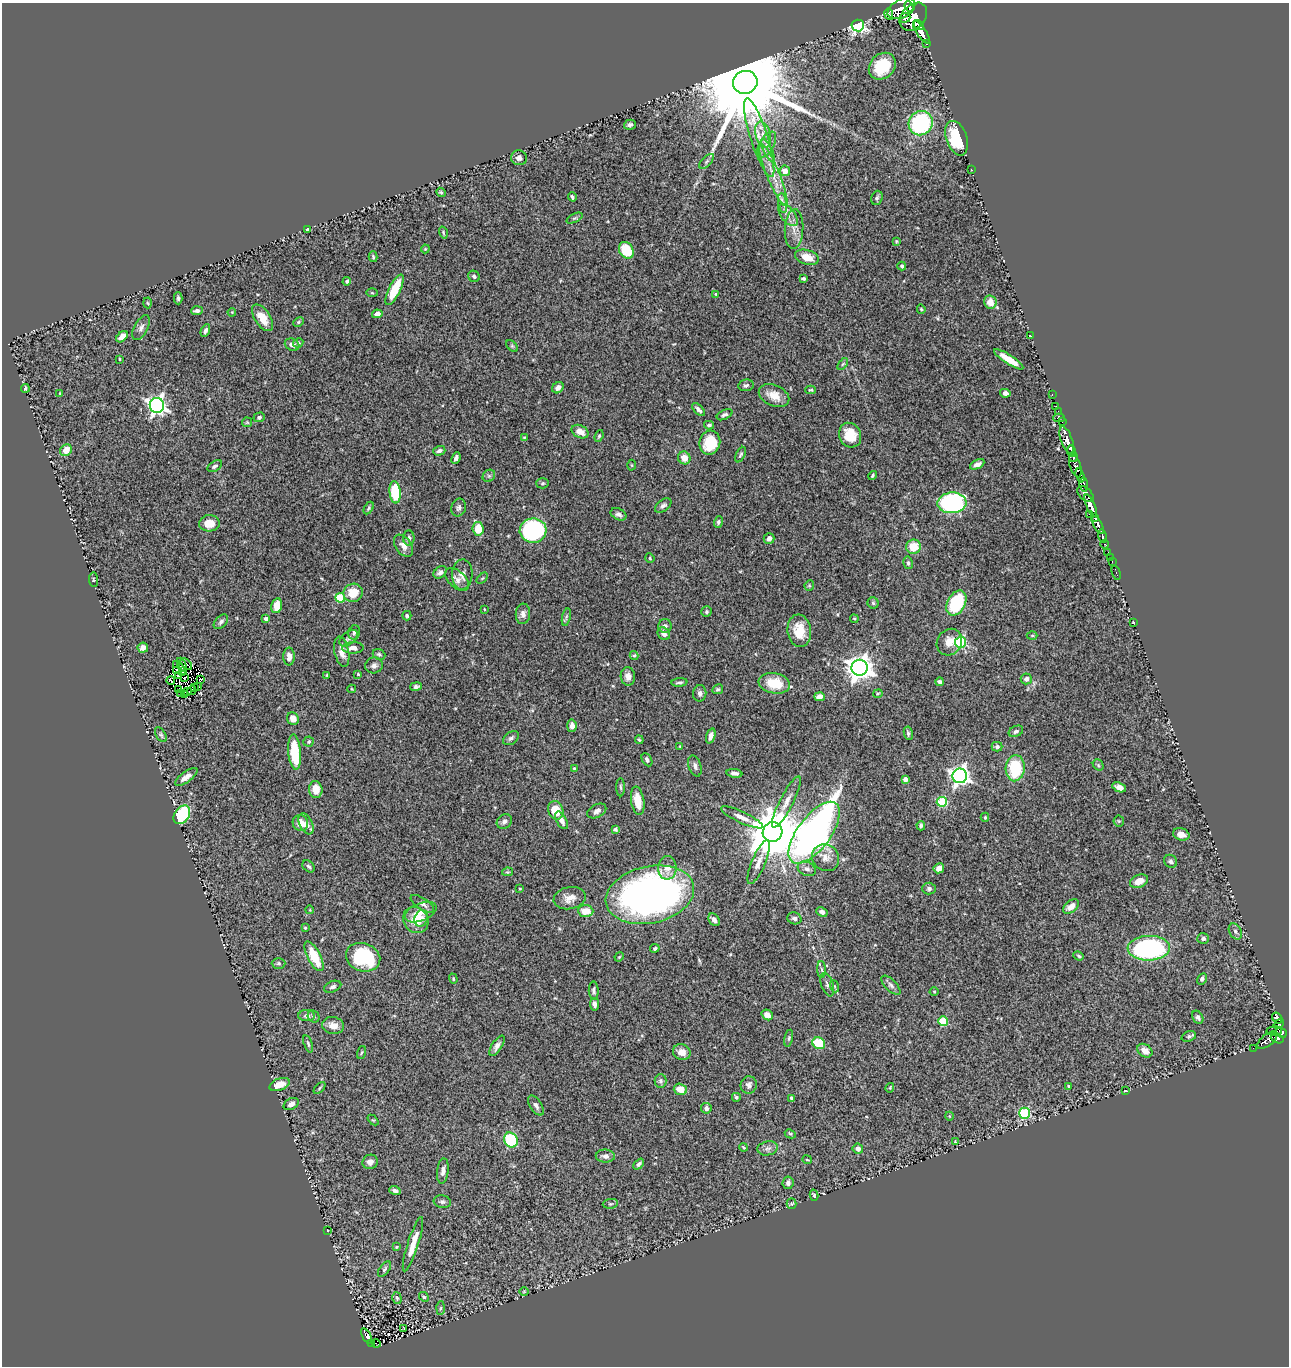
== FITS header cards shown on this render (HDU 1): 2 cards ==
NAXIS1  =                 1287
NAXIS2  =                 1364

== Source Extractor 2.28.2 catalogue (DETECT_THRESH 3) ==
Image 1287 x 1364 px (HDU 1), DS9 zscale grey, 1 PNG px = 1 image px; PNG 1291 x 1368 px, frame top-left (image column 1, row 1364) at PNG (2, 3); each listed source drawn as its Kron ellipse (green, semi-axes under 4 px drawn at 4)
Background 0.716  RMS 0.039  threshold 0.116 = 3 sigma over >= 5 px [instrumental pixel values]
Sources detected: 351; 5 with non-positive FLUX_AUTO (blend fragments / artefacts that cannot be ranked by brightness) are neither listed nor drawn; the other 346 listed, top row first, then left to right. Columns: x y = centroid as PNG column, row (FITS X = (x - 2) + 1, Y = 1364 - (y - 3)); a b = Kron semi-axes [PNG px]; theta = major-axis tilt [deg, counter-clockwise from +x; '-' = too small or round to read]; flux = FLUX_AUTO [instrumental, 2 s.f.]
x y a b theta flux
909 6 5 3 - 420
901 9 15 9 28 1500
889 14 5 3 - 310
913 17 16 11 46 1100
905 18 5 4 - 370
858 25 6 6 - 620
919 25 5 4 - 780
921 32 13 4 -56 1600
926 44 3 2 - 25
882 66 15 12 45 100
745 82 12 11 - 81000
921 123 12 12 - 270
630 125 6 5 - 6.4
763 135 13 7 -74 25
759 138 41 8 -72 75
957 138 18 10 -71 100
767 144 14 7 61 20
768 151 12 4 -64 14
519 158 8 7 - 11
707 161 9 4 46 5.6
971 169 3 2 - 35
785 171 5 5 - 25
773 175 34 6 -68 49
441 192 5 4 - 3.2
572 197 4 3 - 4.7
877 198 7 5 72 5.6
783 203 10 4 -80 9.8
788 215 13 7 -52 16
574 218 9 4 26 4
308 229 4 3 - 4.4
794 229 20 9 87 25
443 233 6 3 -72 3.1
896 241 4 3 - 2.6
425 249 4 4 - 2.7
626 250 9 6 -60 85
373 257 5 4 - 3.3
807 257 12 7 -15 35
902 266 4 4 - 4.1
474 276 6 5 - 7.8
803 279 4 3 - 4.6
347 281 4 3 - 4.1
395 290 17 5 64 90
372 293 6 4 -2 3.1
716 294 4 4 - 2.2
178 298 6 4 -90 4.7
990 302 7 6 - 27
148 303 5 3 - 2.8
921 309 5 4 - 3.3
197 311 6 4 5 6.7
232 312 4 3 - 2.4
377 314 5 4 - 11
262 318 15 7 -57 38
298 322 6 4 28 3.6
141 328 13 7 62 11
205 331 7 4 65 7.1
1030 335 2 2 - 34
122 337 7 4 43 20
298 343 5 4 - 4.5
292 345 7 6 - 11
512 346 7 4 -45 3.6
120 359 3 2 - 2
1009 359 17 4 -32 39
843 364 7 3 53 3.3
746 385 8 6 10 6.2
25 388 4 3 - 4
558 388 6 5 - 13
810 390 5 4 - 3.2
60 393 3 3 - 2.4
1005 393 5 4 - 9.7
1052 395 3 2 - 16
774 396 16 10 -24 34
157 405 7 7 - 1100
1056 406 2 2 - 8.1
698 410 8 4 -44 8.8
1058 412 3 2 - 18
725 415 8 4 27 6.2
259 417 6 5 - 5.5
1059 418 6 3 -1 21
247 422 5 5 - 2.8
1062 422 3 2 - 11
709 425 5 4 - 5.8
580 432 9 6 -27 22
850 435 13 11 -64 56
599 436 6 4 70 3.9
524 437 3 3 - 2
1067 440 14 5 -71 1200
710 443 12 10 74 74
66 450 6 5 - 31
439 451 6 4 15 9
1071 451 6 3 -82 960
741 455 8 4 63 4.9
1073 457 5 3 - 430
456 458 6 3 65 7.3
684 458 6 6 - 26
977 464 8 4 26 12
632 465 5 3 - 2.5
215 466 8 5 34 6.4
1075 466 12 5 -71 390
489 476 7 5 44 4.3
873 476 5 3 - 4.3
1080 476 7 4 -70 390
543 483 6 5 - 4.4
1084 485 7 4 -82 330
395 492 11 5 -85 120
1085 494 10 6 -42 900
952 503 14 10 3 530
663 506 9 5 38 8.1
1091 506 12 4 -66 1700
459 507 9 7 69 8.3
369 508 7 4 60 4.3
619 514 8 5 -25 8.2
1090 515 3 3 - 110
1095 518 4 3 - 370
718 522 6 4 72 4.8
209 523 10 8 2 34
1098 525 10 4 -63 890
478 529 7 5 -84 54
533 531 13 12 - 370
1102 536 7 3 -76 160
409 538 7 5 87 7.4
769 538 5 5 - 12
1105 544 4 3 - 200
403 546 12 8 -54 18
913 547 7 7 - 48
1108 553 3 3 - 45
1110 557 3 2 - 8.3
650 558 5 4 - 2.7
1112 562 4 2 - 17
908 563 6 4 -79 5.3
440 572 7 5 39 8.8
1116 573 7 3 -72 19
462 574 15 10 88 21
482 578 7 2 45 2.4
457 579 14 8 -42 16
94 580 7 4 -85 3.7
809 585 5 4 - 2.7
353 593 10 9 - 49
340 598 5 4 - 130
873 603 5 5 - 4
956 603 13 9 62 180
277 606 7 5 78 30
484 609 3 3 - 1.9
706 612 5 5 - 5.3
523 614 10 7 84 12
407 616 5 4 - 4.6
566 617 9 3 78 5
266 619 3 3 - 8.8
854 619 4 3 - 2.4
221 622 8 5 45 6.6
1133 622 3 2 - 1.9
665 626 7 6 - 9.4
799 631 16 11 -83 58
354 632 7 5 74 7.1
664 634 7 5 -45 12
1032 636 5 3 - 2.4
349 638 10 6 39 8.7
949 642 14 12 56 27
960 642 5 5 - 260
143 648 5 5 - 12
353 648 10 5 2 17
342 652 15 7 -78 23
379 654 6 5 - 4.3
634 656 4 4 - 3.1
289 657 9 5 -89 14
186 664 7 2 -46 4.8
177 665 2 2 - 2.9
182 665 7 3 -68 3
374 665 9 8 - 10
859 668 8 8 - 2600
177 670 3 2 - 1.4
183 672 4 4 - 6.4
358 674 4 3 - 2.6
178 675 3 2 - 2.5
327 675 3 2 - 2.5
628 676 9 7 -86 16
184 677 2 2 - 2.4
1026 679 5 5 - 12
171 680 4 2 - 2.9
201 680 4 3 - 0.9
679 682 8 4 5 5
939 682 4 3 - 4.9
774 683 16 10 -10 73
198 686 2 2 - 6.1
416 686 6 4 12 6
195 687 4 2 - 1.7
178 689 3 2 - 3.2
352 689 4 4 - 2.3
718 689 5 4 - 4.4
192 690 5 2 - 1.9
188 691 4 2 - 0.89
181 693 3 2 - 4.1
700 693 8 6 81 9.2
185 694 4 2 - 2
878 694 5 3 - 2.8
819 697 5 4 - 14
293 719 6 5 - 23
572 726 6 4 85 12
1016 731 7 5 26 6.5
908 733 7 4 -80 5.2
161 735 8 5 -57 5
711 736 8 4 71 15
511 738 9 6 37 7.6
639 740 4 3 - 3.4
309 742 5 5 - 4.4
680 746 3 3 - 2.5
997 747 5 5 - 6.7
295 752 18 6 -85 110
647 760 7 5 -63 6.4
1098 765 6 5 - 4.1
695 766 11 6 -72 9.3
574 768 3 3 - 2.3
1015 768 13 9 86 140
734 773 8 4 -7 9.9
960 776 7 7 - 1200
186 777 13 5 37 16
905 779 4 4 - 15
621 787 9 3 -89 4.8
1119 787 7 4 -22 15
316 790 8 6 -83 31
638 801 14 6 -80 46
786 802 28 6 63 26
942 802 5 5 - 150
556 810 9 7 -69 61
597 811 10 6 28 11
182 815 10 7 56 190
742 817 23 5 -25 20
985 817 4 4 - 3.3
561 820 9 5 -61 16
504 821 8 6 39 9.1
1119 821 5 5 - 3.4
300 823 8 7 - 28
306 824 11 6 -65 16
921 826 4 4 - 4.9
615 829 4 3 - 5
773 832 10 9 - 16000
814 833 36 16 54 1900
1181 834 8 6 -16 20
825 858 14 13 - 26
1171 861 7 6 - 6.9
759 862 23 7 67 23
309 866 7 5 -43 6
667 868 12 9 89 28
939 868 5 5 - 17
807 869 9 7 -26 11
507 872 5 4 - 2.7
1139 881 9 6 22 22
929 888 7 6 - 7.5
520 889 3 2 - 1.7
650 895 45 28 12 1200
570 898 16 11 11 27
422 904 13 5 -34 12
1071 906 9 5 40 23
310 910 4 3 - 2
586 911 7 6 - 36
421 912 16 9 22 31
822 912 6 4 -26 9.6
421 918 8 6 72 11
794 918 7 5 -20 9
416 920 14 12 -53 40
714 920 7 5 -54 9.3
305 928 3 3 - 2.4
1235 931 8 6 -61 7
1203 939 6 5 - 6.5
655 948 5 4 - 5.3
1149 948 21 12 2 480
314 956 16 6 -63 77
1079 956 5 4 - 4.2
363 957 17 14 -19 180
619 957 5 3 - 2.5
278 963 7 5 0 4.7
822 970 8 4 -88 5.2
453 979 5 4 - 3.3
1202 979 6 4 58 6.2
827 985 12 6 -71 8.5
891 985 12 5 -45 9.3
834 986 6 4 -70 3.7
333 987 9 5 21 7.4
594 990 9 5 -88 6.9
934 991 4 3 - 2.3
594 1004 6 4 -80 9.7
767 1015 6 5 - 18
307 1016 8 5 -1 7.7
314 1017 6 5 - 5
1198 1017 7 5 -61 6.8
1277 1018 6 4 -53 120
943 1021 5 4 - 130
1279 1024 6 4 37 180
333 1025 11 8 -9 24
1274 1031 8 4 4 200
1281 1033 5 4 - 450
1189 1036 7 5 18 5.6
789 1038 8 4 78 4.3
1277 1038 7 4 -22 230
1267 1040 12 6 39 68
819 1043 6 5 - 110
308 1044 9 3 -71 4.5
497 1046 11 5 57 12
1253 1048 2 2 - 3.1
1145 1051 8 6 -34 21
682 1052 9 7 -22 25
362 1053 6 3 71 3.1
661 1081 7 6 - 7.4
280 1085 10 6 21 32
749 1085 9 8 - 11
1068 1086 4 3 - 2.6
320 1088 7 4 46 3.9
890 1088 5 4 - 2.6
680 1089 7 5 -16 31
1125 1091 3 2 - 1.8
736 1097 4 4 - 5.3
792 1098 4 3 - 4.5
291 1104 8 5 29 12
536 1106 11 6 -57 11
706 1108 5 5 - 11
1025 1113 5 5 - 210
949 1116 4 3 - 1.8
373 1120 6 4 -42 3.1
790 1134 5 4 - 3.3
511 1140 8 6 -60 150
955 1142 3 2 - 2.1
744 1147 4 2 - 3
768 1148 10 7 10 11
858 1149 5 5 - 14
605 1156 9 6 -1 13
807 1160 4 3 - 2.6
370 1162 8 7 - 12
639 1164 6 3 48 5.8
443 1171 13 5 84 12
788 1183 6 5 - 8.3
395 1191 6 4 -19 7.4
814 1195 6 3 -75 4.6
442 1202 8 6 -11 8.1
610 1204 8 5 6 4.5
792 1204 5 5 - 3.6
327 1230 2 2 - 2.2
413 1244 28 5 72 42
396 1247 4 4 - 2.4
385 1269 9 4 53 5.1
524 1292 5 3 - 2
424 1297 5 4 - 3.9
397 1298 6 4 -73 4.2
441 1308 7 4 88 4.4
404 1328 3 2 - 2.2
367 1336 8 4 -60 55
372 1343 4 2 - 2.8
376 1344 4 2 - 3.5
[5 non-positive-flux detections neither listed nor drawn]